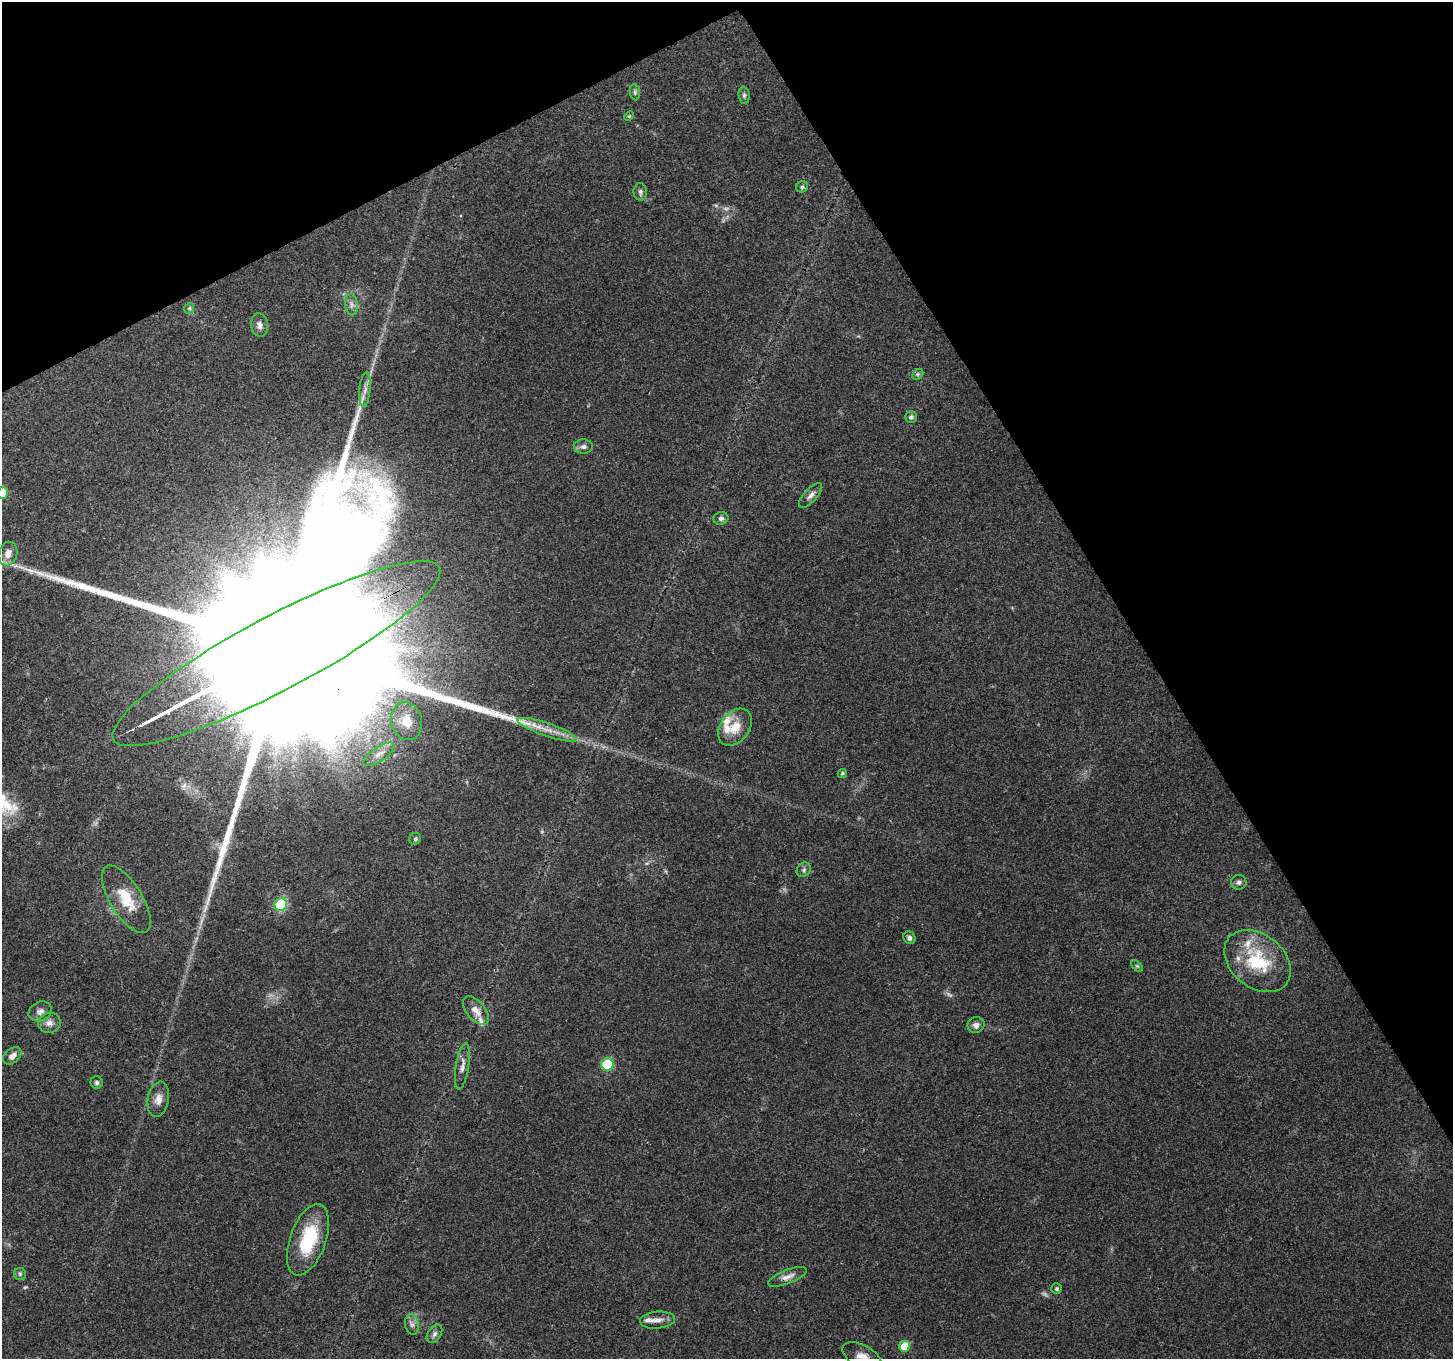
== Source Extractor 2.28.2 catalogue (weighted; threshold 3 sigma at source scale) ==
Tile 3 of 4 x 4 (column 3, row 1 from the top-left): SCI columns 2904-4354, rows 4180-5536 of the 5811 x 5704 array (HDU 1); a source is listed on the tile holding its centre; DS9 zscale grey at full resolution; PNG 1455 x 1361 px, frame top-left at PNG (2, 2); each listed source drawn as its Kron ellipse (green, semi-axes under 4 px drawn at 4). Shown black and unused: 28% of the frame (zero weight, under 3 of 4 exposures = <1% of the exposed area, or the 3 px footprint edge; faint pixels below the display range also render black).
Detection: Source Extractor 2.28.2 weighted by HDU 2 'WHT'; one run over the whole footprint, this tile lists its part. Background 0.1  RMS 0.0054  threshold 0.0242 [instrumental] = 3 sigma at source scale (4.5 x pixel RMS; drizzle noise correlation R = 1.50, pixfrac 1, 0.0396/0.0396 arcsec/px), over >= 5 px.
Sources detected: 59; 4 too faint to see at this stretch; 1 inside a brighter object's white glare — neither listed nor drawn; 6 inside a brighter listed object's ellipse — not listed separately; the other 48 listed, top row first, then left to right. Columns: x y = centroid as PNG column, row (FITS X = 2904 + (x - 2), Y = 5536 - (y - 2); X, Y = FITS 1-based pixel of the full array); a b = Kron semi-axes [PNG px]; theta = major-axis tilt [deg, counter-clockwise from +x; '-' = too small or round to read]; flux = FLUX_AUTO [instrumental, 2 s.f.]
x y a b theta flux
635 92 8 5 -83 1.1
744 95 8 5 -81 1.3
629 116 5 3 - 0.59
802 187 6 5 - 1.1
640 192 9 6 -86 1.8
351 305 11 6 -82 2.4
189 308 5 4 - 0.79
260 325 12 8 -83 2.9
918 374 6 4 45 0.87
365 390 17 5 85 3.1
911 417 6 6 - 1.5
583 447 9 7 -3 2
3 493 6 5 - 13
811 495 16 6 48 2.6
721 518 7 6 - 1.7
8 554 12 9 72 4.6
276 653 184 37 28 140000
407 721 19 15 -77 12
735 727 20 14 53 9.6
547 730 31 6 -19 7.8
379 754 18 7 34 4
842 773 5 4 - 0.75
415 839 6 5 - 1.1
804 870 8 6 50 1.4
1239 882 8 7 - 1.7
126 899 38 16 -59 17
281 905 6 6 - 49
909 938 6 6 - 1.8
1258 961 37 26 -39 32
1137 966 7 4 -44 0.81
476 1010 17 9 -51 5.4
40 1011 12 9 25 3.1
49 1023 11 10 - 3.5
976 1025 8 8 - 2.8
12 1056 10 7 41 3.6
607 1064 6 6 - 35
462 1066 23 6 81 3.7
97 1083 6 6 - 1.2
158 1099 18 10 79 4.7
308 1240 37 18 70 30
20 1274 6 6 - 1
787 1277 20 6 21 4
1057 1289 5 5 - 0.99
657 1320 17 8 5 4.3
412 1324 10 7 -78 2.3
434 1334 10 6 57 2
905 1346 5 5 - 17
862 1356 21 11 -29 5.8
Overlapping masked pixels (flux is a lower limit): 1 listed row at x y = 276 653
Isophote crosses this tile's border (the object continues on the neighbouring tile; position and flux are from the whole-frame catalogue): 2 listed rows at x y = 3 493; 862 1356